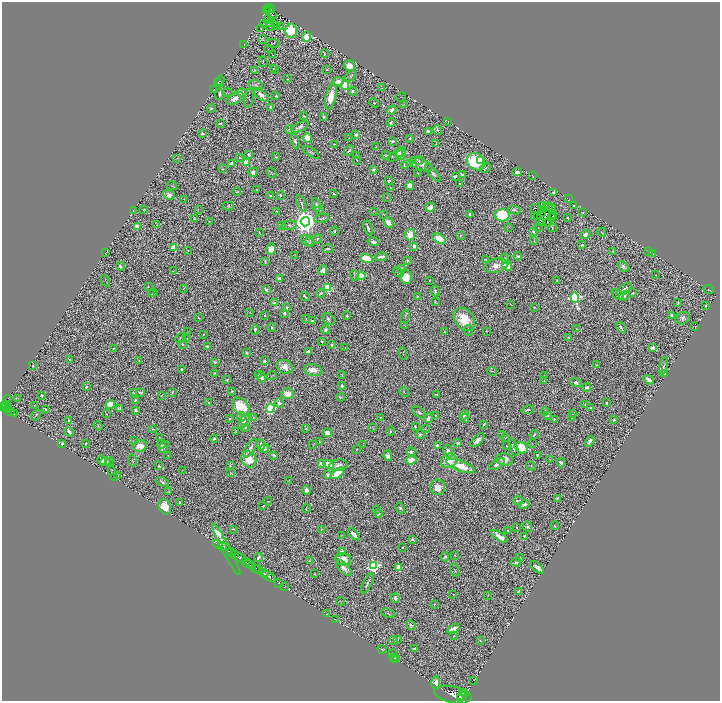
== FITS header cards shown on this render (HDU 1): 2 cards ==
NAXIS1  =                 1436
NAXIS2  =                 1398

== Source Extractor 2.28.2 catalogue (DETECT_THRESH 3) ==
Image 1436 x 1398 px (HDU 1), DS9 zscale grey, zoomed out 1/2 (1 PNG px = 2 x 2 image px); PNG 722 x 703 px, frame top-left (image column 1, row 1398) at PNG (2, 2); each listed source drawn as its Kron ellipse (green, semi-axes under 4 px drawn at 4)
Background 0.699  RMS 0.034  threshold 0.102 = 3 sigma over >= 5 px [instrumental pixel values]
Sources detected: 840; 94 cannot appear on this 1/2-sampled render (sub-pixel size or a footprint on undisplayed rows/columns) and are neither listed nor drawn; of the other 746, the 500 brightest by FLUX_AUTO listed and drawn (246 fainter detections omitted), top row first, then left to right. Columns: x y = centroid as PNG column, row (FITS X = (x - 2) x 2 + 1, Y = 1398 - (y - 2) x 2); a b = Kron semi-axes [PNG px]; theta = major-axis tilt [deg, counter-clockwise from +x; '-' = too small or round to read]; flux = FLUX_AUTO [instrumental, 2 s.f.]
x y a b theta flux
268 8 2 1 - 23
270 8 5 2 - 97
266 10 3 2 - 5
273 16 4 2 - 5.2
268 20 4 1 - 3
272 20 3 2 - 4
269 23 4 1 - 5.5
264 24 3 1 - 4.7
275 26 3 2 - 6.1
271 27 4 3 - 4.8
280 27 3 1 - 3.2
260 29 3 1 - 2.9
291 30 7 6 - 230
306 37 5 4 - 82
262 40 4 1 - 3
273 43 7 4 -8 5.2
244 44 2 1 - 3
268 49 4 2 - 3.7
324 54 3 3 - 6.8
273 55 2 1 - 3
263 62 5 2 - 7.8
349 66 6 5 - 67
273 68 3 2 - 3.2
274 69 2 2 - 3.2
254 70 2 2 - 4
327 70 2 2 - 4.5
351 76 7 3 49 7.5
287 79 2 1 - 3.3
220 80 5 4 - 9.2
338 82 6 4 4 70
219 83 4 2 - 3.8
256 85 7 5 -18 16
345 85 5 4 - 260
381 88 4 2 - 4.1
214 90 2 1 - 2.9
353 91 4 3 - 14
227 93 5 2 - 3
242 93 5 4 - 27
219 94 5 2 - 18
261 95 9 4 -40 34
276 96 2 2 - 9.3
331 97 14 5 78 120
401 97 5 2 - 3.1
249 98 10 4 80 9.9
235 99 9 5 25 42
374 103 5 3 - 6.2
403 105 3 1 - 3.4
270 107 4 3 - 14
211 109 4 3 - 7.5
392 110 5 3 - 30
304 116 3 2 - 5.8
324 117 2 2 - 9.6
447 121 4 1 - 3.8
391 122 4 3 - 13
220 123 4 3 - 8.8
300 127 9 4 24 24
289 130 4 4 - 8
438 130 5 2 - 15
428 131 3 2 - 13
202 134 3 2 - 18
356 135 2 2 - 93
307 138 5 3 - 95
349 138 3 2 - 4.5
410 138 3 3 - 6.4
295 141 7 4 -71 20
392 141 4 2 - 18
334 144 2 2 - 4.4
436 144 3 2 - 3.4
376 147 4 3 - 4.8
349 150 6 3 45 11
311 152 9 3 -33 11
400 152 5 4 - 56
249 154 3 2 - 13
356 155 3 3 - 5
386 155 4 3 - 8.2
401 155 5 5 - 130
395 156 9 4 29 23
276 157 4 2 - 4.9
177 158 4 2 - 4.3
239 158 3 2 - 5.8
357 160 3 2 - 4.8
419 161 4 3 - 6.4
481 161 4 3 - 43
247 162 3 3 - 150
476 162 9 8 - 430
232 163 4 3 - 23
410 164 4 3 - 5.6
421 164 12 5 -25 52
405 165 4 3 - 12
485 168 6 2 29 7.8
223 169 3 2 - 3.5
374 170 2 2 - 73
253 172 5 4 - 27
517 172 5 3 - 27
271 173 5 2 - 7.4
417 173 2 2 - 4.1
433 173 11 3 -51 20
462 175 3 3 - 17
455 176 4 2 - 15
533 176 3 2 - 3.9
389 181 3 2 - 27
459 183 3 2 - 6.2
172 186 5 2 - 5.6
410 186 4 4 - 56
391 188 4 2 - 5.1
257 189 2 2 - 5.1
237 191 4 3 - 4.8
554 193 3 2 - 19
334 194 3 2 - 6.4
169 195 6 4 -18 31
280 195 2 2 - 18
270 196 3 2 - 4.8
387 197 4 3 - 5.4
568 198 2 1 - 14
184 199 2 2 - 4.2
301 204 8 3 -70 12
316 205 7 3 -80 16
542 205 2 1 - 3.1
574 205 2 2 - 4
228 206 5 4 - 7.6
549 206 3 2 - 6.8
430 207 5 3 - 64
552 207 2 2 - 6.2
547 208 2 2 - 9.1
144 209 3 2 - 4.4
535 209 2 2 - 6.3
553 209 3 1 - 13
198 210 4 2 - 4.6
319 210 4 3 - 8.3
514 210 6 4 -14 18
543 210 2 1 - 7.1
133 211 3 1 - 3.1
276 211 2 2 - 3.2
373 211 3 1 - 3.6
583 212 3 2 - 5.5
543 213 2 1 - 8.2
384 214 3 2 - 4.2
469 214 4 3 - 16
502 215 7 6 - 320
553 215 2 1 - 3.3
535 217 2 1 - 18
537 217 2 2 - 5.6
554 217 3 2 - 30
322 218 7 3 10 9.9
552 218 2 2 - 8.4
567 218 3 2 - 8.7
194 219 3 3 - 6.7
209 221 3 2 - 3.8
305 222 5 4 - 8200
388 222 6 4 -49 52
540 222 2 1 - 5.4
543 222 4 1 - 20
547 222 2 1 - 3.5
157 225 2 2 - 3.7
289 225 7 3 12 11
137 226 4 3 - 33
282 226 4 3 - 3.8
509 227 2 2 - 3.2
368 228 8 3 -70 24
538 228 2 1 - 3
552 228 4 3 - 6.3
334 231 4 3 - 16
533 231 3 3 - 13
259 232 3 1 - 3.4
601 232 5 2 - 4.2
585 234 5 4 - 38
410 235 5 5 - 96
460 235 3 2 - 10
317 239 5 3 - 10
439 239 7 4 -31 120
307 241 6 5 - 12
310 241 5 3 - 6.4
534 241 2 2 - 4.7
373 242 6 3 -10 30
582 245 4 2 - 9.3
414 246 3 3 - 31
174 248 3 3 - 340
271 249 6 5 - 73
327 249 5 3 - 15
188 250 2 2 - 4.4
613 251 3 2 - 3.4
649 251 3 2 - 2.9
105 253 2 2 - 4.1
652 253 3 2 - 3.8
295 255 2 2 - 3.2
518 256 4 3 - 13
381 257 6 3 6 35
366 258 6 4 -19 160
505 259 5 4 - 12
486 260 3 2 - 6.9
265 261 4 2 - 10
407 261 4 4 - 10
120 266 4 3 - 23
496 266 12 7 15 66
507 266 5 3 - 150
623 266 6 4 -39 28
401 268 4 3 - 8.6
323 270 5 4 - 21
173 271 4 2 - 3.1
398 272 6 3 -43 7
354 275 5 3 - 7.7
656 275 2 2 - 4.1
361 276 4 4 - 210
406 277 7 5 -89 140
280 279 4 3 - 31
429 280 2 1 - 3.3
557 280 2 2 - 5.7
105 281 6 1 -63 3.7
148 287 3 2 - 3.4
183 288 3 2 - 3.6
328 288 4 3 - 520
624 289 9 3 36 21
266 290 4 3 - 17
709 290 5 2 - 3.6
435 291 5 3 - 12
154 293 2 2 - 7
321 293 4 3 - 15
632 293 2 2 - 7.5
152 294 3 2 - 7.6
618 294 7 3 -40 13
624 296 6 3 43 17
305 297 5 2 - 9.2
417 297 4 3 - 11
575 297 5 4 - 1300
435 302 3 1 - 4.7
274 303 3 3 - 16
678 303 3 2 - 5.5
510 304 3 2 - 3
706 306 3 2 - 20
534 307 2 2 - 6.6
287 308 4 2 - 11
250 312 3 2 - 2.9
284 313 3 3 - 9.8
265 316 3 3 - 7.2
346 316 2 2 - 7.8
672 316 3 3 - 27
405 317 7 2 75 9.1
199 318 3 2 - 8.2
306 318 3 2 - 4
683 318 7 6 - 22
328 319 7 5 -41 18
464 319 13 9 -52 200
313 321 3 3 - 19
405 326 2 2 - 3.7
695 326 3 2 - 4
272 327 5 3 - 10
621 327 6 3 -44 13
577 329 4 3 - 6.8
255 330 5 2 - 13
325 330 4 3 - 18
469 330 5 2 - 6.5
486 331 2 2 - 3.3
187 332 3 1 - 3.1
444 332 2 2 - 3.6
203 334 3 2 - 4.9
180 338 5 3 - 6.3
569 338 4 2 - 9.4
187 339 3 2 - 3.3
322 341 2 2 - 10
183 344 3 2 - 18
332 345 2 2 - 12
207 346 4 3 - 15
113 348 2 2 - 7.1
345 348 3 2 - 2.9
653 348 2 2 - 120
309 352 4 3 - 26
247 353 2 2 - 24
403 353 6 1 -81 2.9
70 359 3 3 - 7
138 360 2 1 - 3
265 361 3 2 - 15
214 362 3 2 - 11
596 365 4 2 - 4.5
33 366 2 2 - 5.1
664 366 9 3 76 12
285 367 8 6 -27 77
182 369 2 2 - 16
313 370 9 6 -12 85
492 371 5 2 - 4
214 373 3 2 - 6.7
258 374 3 2 - 8.1
665 374 3 2 - 9.1
342 375 4 3 - 3.6
272 376 5 2 - 4.6
544 376 3 2 - 3.7
262 378 5 4 - 29
227 380 3 3 - 6
649 380 6 3 -31 48
544 381 3 2 - 3.9
576 383 6 4 -22 26
342 386 3 2 - 29
86 387 2 2 - 13
587 387 5 3 - 18
232 391 3 2 - 4.7
133 392 3 2 - 4.4
140 392 4 2 - 13
172 392 3 2 - 9.7
404 392 5 2 - 5.3
287 394 6 5 - 68
436 394 4 2 - 7.8
42 395 3 3 - 10
161 396 3 2 - 3
341 397 4 3 - 5.3
18 398 4 2 - 6.2
7 399 4 3 - 57
135 400 4 2 - 9.2
209 402 2 2 - 6.4
279 403 4 4 - 24
606 403 2 2 - 9.6
585 404 2 1 - 3.9
3 405 2 2 - 260
6 405 4 1 - 38
34 405 3 2 - 3
110 405 5 4 - 220
3 407 2 2 - 310
241 407 10 7 -45 250
5 408 2 1 - 160
7 408 4 2 - 250
120 408 4 4 - 14
270 408 4 4 - 820
591 408 3 2 - 10
46 409 4 2 - 16
136 410 3 3 - 14
528 410 6 3 11 17
10 411 5 2 - 170
544 411 4 2 - 6.2
419 412 8 4 -35 15
14 414 3 1 - 6.1
106 414 2 1 - 3.7
572 414 3 3 - 4.7
36 415 5 2 - 9.4
436 415 3 2 - 6.6
464 415 5 3 - 13
547 415 3 2 - 21
242 417 5 3 - 20
380 417 3 2 - 5.3
571 417 3 2 - 12
253 418 3 2 - 4.2
428 418 5 3 - 28
465 418 5 2 - 10
230 419 3 2 - 7.4
554 419 2 2 - 11
69 420 4 3 - 18
614 420 3 2 - 6.1
244 422 8 4 54 27
484 424 2 2 - 7.1
98 426 5 2 - 5.6
245 427 3 3 - 11
372 427 3 2 - 3.8
415 427 3 2 - 10
153 429 4 2 - 7.9
306 429 3 2 - 4.5
425 429 3 2 - 3.3
235 431 2 1 - 3.3
390 431 5 3 - 10
69 432 5 3 - 36
327 433 5 4 - 44
420 434 4 4 - 13
501 434 4 3 - 6.7
534 435 5 3 - 14
159 438 3 2 - 3.7
505 438 3 2 - 3.1
214 439 4 3 - 16
477 440 8 4 44 41
133 441 3 2 - 4.2
589 441 6 3 59 24
320 442 2 2 - 3.6
62 443 4 3 - 9.9
86 443 3 2 - 6.5
458 443 3 3 - 11
532 443 4 2 - 3.7
161 444 4 3 - 11
313 444 2 2 - 3.1
261 445 5 3 - 40
363 445 3 2 - 3.7
437 445 4 3 - 15
140 446 7 5 12 80
506 446 2 2 - 3.5
163 447 6 4 52 28
513 447 9 3 -69 21
250 448 10 4 57 42
265 448 5 4 - 22
521 448 7 5 -18 180
357 449 2 1 - 3.2
448 451 6 4 -76 34
411 452 4 2 - 24
168 455 2 1 - 3
274 455 4 3 - 11
537 455 4 3 - 9.7
388 456 5 4 - 28
249 459 8 7 - 140
504 459 8 6 -8 57
550 459 4 3 - 5.3
102 460 5 4 - 65
411 460 5 4 - 72
132 461 6 3 -77 6.8
449 461 8 7 - 130
105 462 6 3 17 16
109 462 5 3 - 7.6
321 463 3 2 - 48
561 463 5 4 - 34
329 464 5 4 - 100
497 464 9 4 35 31
230 465 3 2 - 5.5
338 465 9 6 9 39
158 466 3 2 - 6.2
461 466 15 5 -20 140
531 466 5 2 - 5.8
112 470 3 1 - 3.7
182 470 2 1 - 3
231 473 3 2 - 3.5
338 473 7 3 39 240
327 475 4 4 - 13
117 476 4 2 - 3.7
114 477 3 2 - 3.4
289 480 2 2 - 3.5
162 482 7 3 -27 15
438 487 8 7 - 59
306 490 4 4 - 34
169 492 4 4 - 6.4
557 498 3 2 - 7.7
268 501 4 2 - 4.1
518 501 5 2 - 9.4
179 502 2 2 - 4.3
524 504 5 3 - 24
263 506 2 2 - 16
165 507 8 6 -69 130
400 508 6 4 -59 13
306 509 4 1 - 8
377 509 3 2 - 4.5
378 513 4 4 - 16
555 526 4 3 - 8.5
517 527 3 2 - 7.1
527 527 5 4 - 12
233 529 4 2 - 5.6
321 529 4 2 - 4.3
508 530 3 2 - 3.2
354 534 7 3 -48 65
341 535 4 1 - 3.5
499 536 9 4 -32 56
524 536 2 2 - 7.9
412 539 3 3 - 11
218 544 5 4 - 110
222 547 2 1 - 260
402 547 2 2 - 9.8
226 549 29 3 -62 290
231 552 4 2 - 1000
342 552 3 3 - 12
234 555 3 2 - 470
455 555 3 2 - 6.1
445 557 4 3 - 12
520 557 4 3 - 4.8
240 558 5 2 - 2500
258 558 5 3 - 19
343 559 8 6 -10 87
309 561 3 2 - 10
246 562 4 2 - 330
516 562 5 3 - 13
249 564 4 1 - 330
374 566 4 4 - 1300
253 567 3 2 - 490
398 567 3 3 - 150
537 567 8 3 -41 35
256 568 2 1 - 150
344 568 10 4 -44 29
258 569 4 2 - 180
455 570 7 2 -73 6.3
263 573 5 2 - 1600
315 574 3 2 - 3.2
269 576 8 2 -35 1100
279 583 3 1 - 17
367 583 11 3 61 16
284 587 2 1 - 19
518 591 4 2 - 10
453 594 2 1 - 2.9
488 595 3 2 - 3.4
395 598 5 3 - 20
341 601 4 2 - 2.9
434 604 2 2 - 4.6
388 613 7 3 -24 11
326 614 4 2 - 3.4
335 620 2 1 - 3.9
411 625 5 4 - 18
453 629 7 3 27 74
454 636 3 2 - 3
397 639 3 3 - 10
480 640 3 3 - 4.1
393 641 4 3 - 8.5
382 649 4 2 - 10
414 649 3 2 - 8.5
393 653 2 2 - 11
394 657 2 1 - 3.4
396 658 4 1 - 4
474 681 3 1 - 11
436 682 7 4 -89 44
462 693 2 1 - 480
465 693 4 3 - 1400
453 695 19 8 -12 5800
462 696 4 4 - 4100
461 698 3 2 - 1900
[246 fainter detections neither listed nor drawn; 94 sub-pixel or undisplayed-footprint detections neither listed nor drawn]